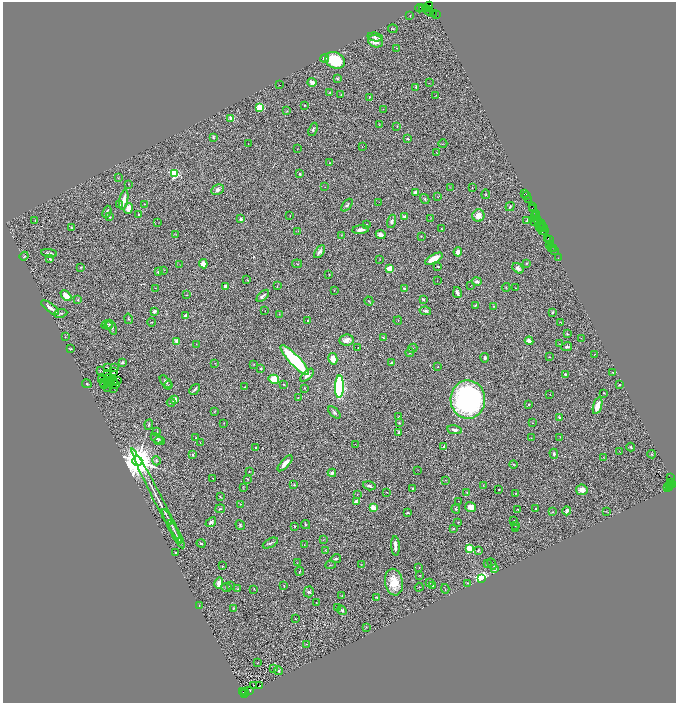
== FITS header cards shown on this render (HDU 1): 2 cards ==
NAXIS1  =                 1347
NAXIS2  =                 1401

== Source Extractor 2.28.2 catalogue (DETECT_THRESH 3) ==
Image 1347 x 1401 px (HDU 1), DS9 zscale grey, zoomed out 1/2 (1 PNG px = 2 x 2 image px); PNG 678 x 705 px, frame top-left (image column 2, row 1401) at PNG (3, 2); each listed source drawn as its Kron ellipse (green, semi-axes under 4 px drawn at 4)
Background 1.31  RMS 0.061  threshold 0.184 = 3 sigma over >= 5 px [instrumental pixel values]
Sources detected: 430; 78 cannot appear on this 1/2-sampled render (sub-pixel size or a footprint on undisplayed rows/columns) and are neither listed nor drawn; the other 352 listed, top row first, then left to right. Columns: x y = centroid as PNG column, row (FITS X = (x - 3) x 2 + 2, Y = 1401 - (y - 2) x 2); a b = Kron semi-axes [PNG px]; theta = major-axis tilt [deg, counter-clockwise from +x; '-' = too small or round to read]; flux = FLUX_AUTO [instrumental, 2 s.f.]
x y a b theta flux
429 6 4 2 - 140
420 8 4 2 - 250
423 8 3 2 - 190
425 9 2 2 - 370
429 11 4 4 - 390
433 13 2 1 - 72
436 14 2 1 - 66
410 15 2 1 - 3.9
393 29 5 2 - 9.3
375 37 7 4 -10 31
376 41 8 6 -22 150
397 48 2 1 - 4.8
325 58 4 4 - 46
335 60 10 8 -26 570
337 79 4 3 - 13
312 83 4 4 - 55
429 83 2 2 - 3.4
279 85 2 1 - 3
416 87 3 2 - 21
330 92 3 3 - 7.7
341 95 3 2 - 4.6
436 95 3 1 - 5.6
370 97 3 2 - 9.7
305 105 2 2 - 11
260 107 3 3 - 740
383 109 2 1 - 3
287 111 3 2 - 6.6
231 118 4 2 - 52
379 124 3 3 - 7.7
397 126 2 2 - 4.2
313 129 7 3 69 21
213 137 4 3 - 14
408 139 3 2 - 24
248 144 2 1 - 3.2
443 144 4 2 - 6.6
362 147 2 1 - 2.9
297 149 2 1 - 4
436 152 3 1 - 4.5
329 163 2 1 - 6.2
175 174 3 3 - 1300
300 174 3 2 - 10
118 178 4 2 - 7.1
128 184 2 2 - 6.7
325 187 2 1 - 2.8
450 188 3 2 - 5.8
472 188 2 1 - 4.8
218 190 7 5 28 45
416 192 4 3 - 68
486 194 4 3 - 12
525 194 3 1 - 270
527 196 2 1 - 98
437 197 2 2 - 3.5
425 199 5 3 - 17
124 200 10 3 78 140
529 200 4 2 - 99
379 202 2 1 - 2.7
145 204 4 2 - 6
120 205 3 2 - 7.4
347 205 7 4 50 29
510 206 5 3 - 17
532 207 2 2 - 49
128 208 5 4 - 160
532 208 2 1 - 40
107 212 6 2 68 25
535 213 2 1 - 43
139 214 2 2 - 18
290 215 3 2 - 4.5
478 215 6 6 - 130
536 216 4 2 - 250
110 217 2 2 - 6.6
404 217 4 3 - 33
535 217 2 1 - 96
431 218 2 2 - 3.4
241 219 4 3 - 27
537 219 4 2 - 350
35 220 2 1 - 4.1
392 221 7 4 73 34
527 221 3 2 - 9.5
538 221 4 2 - 39
158 222 2 1 - 2.6
535 222 3 1 - 6.8
367 224 2 2 - 8.8
541 224 4 2 - 410
72 227 4 3 - 9
539 227 2 1 - 310
541 228 3 2 - 96
543 228 2 1 - 78
442 229 3 2 - 7.7
361 230 8 4 7 49
544 230 2 1 - 81
298 231 3 3 - 7.1
542 231 2 1 - 190
176 234 4 2 - 6.9
341 235 3 2 - 4.3
381 235 5 3 - 47
421 236 2 2 - 5.8
548 238 2 1 - 50
549 239 2 1 - 71
550 245 3 1 - 110
551 247 4 1 - 110
554 249 2 1 - 76
555 251 3 1 - 140
320 252 7 4 52 42
458 252 4 4 - 87
49 253 8 2 -7 25
24 256 4 3 - 9.9
558 258 2 1 - 94
50 259 4 2 - 14
380 259 2 1 - 3.6
434 259 10 4 29 260
526 263 2 2 - 11
203 264 4 3 - 97
297 264 5 2 - 6
180 265 3 2 - 4.9
81 267 3 2 - 8
438 267 4 2 - 9.2
518 268 6 4 -39 53
389 269 3 3 - 570
164 270 2 2 - 3.8
158 272 2 2 - 27
329 274 2 2 - 9.4
247 280 4 2 - 5.3
437 281 2 1 - 22
477 282 5 3 - 35
226 286 3 3 - 36
277 286 3 2 - 7.9
471 286 4 1 - 3.4
506 287 4 3 - 10
155 288 2 2 - 3.9
404 288 4 3 - 18
515 288 2 2 - 5.7
334 290 2 2 - 5.1
457 293 5 3 - 45
186 295 2 2 - 5.6
66 296 6 4 -44 130
263 296 7 3 45 32
423 299 3 2 - 19
78 300 2 2 - 21
369 301 4 2 - 9
475 305 3 2 - 12
493 306 2 2 - 6.7
50 308 11 3 -37 74
265 310 2 1 - 3.3
154 311 4 3 - 45
425 311 6 3 -12 36
552 312 4 3 - 17
61 313 7 4 8 18
279 314 2 1 - 3.3
186 316 3 3 - 69
128 319 5 2 - 11
308 320 2 2 - 15
398 321 4 3 - 7.5
151 322 4 2 - 7.3
560 322 3 2 - 6.5
107 324 6 3 22 16
108 325 4 3 - 12
112 327 8 3 -66 25
567 334 4 3 - 11
65 337 2 2 - 4.9
383 338 3 2 - 8.3
581 338 2 1 - 2.8
347 340 7 5 10 80
177 341 3 2 - 210
529 341 4 3 - 110
196 344 3 2 - 4.5
559 344 2 2 - 4.7
358 347 2 1 - 5.5
567 347 5 3 - 19
413 348 5 3 - 15
70 349 4 2 - 8.6
410 353 4 2 - 10
595 354 2 1 - 3.8
549 357 2 1 - 6.8
485 358 5 3 - 22
333 359 6 4 -80 130
295 360 20 5 -47 1100
122 363 3 3 - 34
215 363 2 2 - 6
391 363 4 2 - 29
253 364 4 3 - 6.9
107 367 2 1 - 5.8
438 367 2 2 - 6
114 368 2 1 - 9.1
261 368 2 2 - 16
101 371 3 1 - 3.2
113 371 3 2 - 6.2
613 372 2 2 - 6.9
108 373 2 1 - 3.8
565 374 2 2 - 26
307 375 8 4 43 58
110 377 2 1 - 2.2
101 379 2 1 - 7
274 379 5 4 - 220
110 381 4 2 - 2.9
113 381 3 1 - 0.76
118 381 2 1 - 3.7
166 382 7 4 -48 30
103 383 2 1 - 2.8
87 384 5 4 - 13
108 384 2 1 - 2.2
116 384 2 1 - 12
284 384 2 2 - 8.1
104 385 3 1 - 1
168 385 4 2 - 10
619 385 2 2 - 9
245 387 3 2 - 9
339 387 11 4 88 2300
108 388 2 1 - 13
114 388 3 1 - 8.7
304 388 2 2 - 7.4
195 389 6 2 50 28
604 393 2 1 - 7.4
550 394 2 1 - 3.7
298 398 3 1 - 8.7
468 399 19 17 -88 3300
175 400 2 2 - 170
171 402 4 3 - 15
529 404 3 2 - 16
598 406 9 4 73 170
215 411 2 2 - 5.9
334 412 7 4 -45 27
399 417 2 2 - 11
560 418 4 3 - 24
224 423 3 2 - 4.4
399 423 4 3 - 10
532 423 2 1 - 3
149 424 5 3 - 15
455 430 7 4 -10 51
157 431 3 2 - 6.2
398 432 3 2 - 18
560 437 3 2 - 4.3
157 438 7 3 -31 23
196 438 2 1 - 5.7
531 438 3 2 - 4
160 441 5 3 - 9.8
200 443 2 1 - 3.5
355 444 3 2 - 3.1
444 447 4 2 - 24
631 447 4 3 - 16
256 448 4 3 - 13
620 451 2 1 - 7.8
554 454 5 3 - 31
652 454 4 3 - 10
193 455 4 3 - 17
603 457 3 2 - 4.3
137 461 5 5 - 43000
156 461 5 3 - 23
285 463 10 3 47 110
513 464 4 2 - 7.6
418 470 3 1 - 3.2
249 471 2 2 - 6
332 473 4 3 - 23
212 478 2 1 - 4
670 478 2 1 - 390
247 479 4 2 - 7.1
445 480 3 2 - 5.8
671 482 2 1 - 380
294 485 3 2 - 8.3
483 485 4 3 - 7.7
669 485 3 1 - 220
672 485 4 3 - 290
369 486 6 3 -16 32
243 487 4 2 - 7.3
670 487 3 1 - 330
668 488 3 2 - 130
413 489 3 2 - 21
499 489 2 1 - 4.2
582 490 6 5 - 74
387 492 2 1 - 3.7
467 492 4 2 - 9.1
516 493 3 3 - 7.7
357 495 2 2 - 4.4
156 496 54 2 -63 150
220 496 3 2 - 9.3
458 501 2 1 - 3.9
356 502 3 2 - 130
240 504 2 2 - 3.9
373 507 3 3 - 120
470 507 5 5 - 72
220 509 5 3 - 15
456 509 5 3 - 15
536 509 2 2 - 5.9
518 510 2 1 - 6.9
567 511 4 3 - 45
552 512 2 2 - 7.5
607 512 3 1 - 4
408 513 3 2 - 18
167 517 8 1 -61 17
514 521 2 2 - 7.1
211 522 6 4 37 29
458 522 2 2 - 7.9
171 524 17 2 -63 38
306 524 5 3 - 15
240 525 5 3 - 15
295 526 2 2 - 22
515 526 2 1 - 4
516 528 2 2 - 5.9
453 529 4 2 - 8.5
176 534 16 2 -62 36
323 539 3 2 - 4.5
201 543 4 3 - 20
270 543 8 3 28 22
304 545 3 2 - 4.2
395 546 9 3 -87 84
469 548 3 3 - 710
326 550 3 2 - 6.3
478 550 3 2 - 13
175 552 3 2 - 9.2
336 559 5 3 - 22
297 563 2 1 - 4.1
487 564 2 1 - 2.9
492 564 6 2 -65 8.4
330 565 5 2 - 10
361 565 3 2 - 5.5
222 566 2 2 - 4.6
419 567 2 2 - 4.3
494 568 2 2 - 160
300 571 4 1 - 9.7
420 575 3 2 - 5.3
481 579 3 3 - 4000
394 582 13 9 -80 270
430 582 2 2 - 5.6
219 583 5 3 - 71
467 583 3 3 - 7.5
230 586 3 2 - 11
284 586 2 1 - 8.2
433 586 3 2 - 20
226 587 5 3 - 15
419 587 4 2 - 7.2
237 589 4 3 - 13
254 589 2 1 - 3.3
445 589 5 1 - 5
309 592 5 5 - 27
342 596 3 2 - 6.2
377 597 3 2 - 18
316 602 2 1 - 3.9
199 606 2 1 - 5.8
233 608 3 2 - 12
337 608 3 3 - 6.8
342 610 5 4 - 27
295 619 2 1 - 12
366 627 3 2 - 6.3
306 644 2 2 - 4.7
257 663 2 1 - 2.8
273 669 3 2 - 6.6
279 671 4 4 - 19
253 685 2 1 - 2
259 686 3 1 - 4.5
250 690 2 1 - 4.7
245 691 2 1 - 62
243 692 2 1 - 280
245 693 2 1 - 270
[78 sub-pixel or undisplayed-footprint detections neither listed nor drawn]